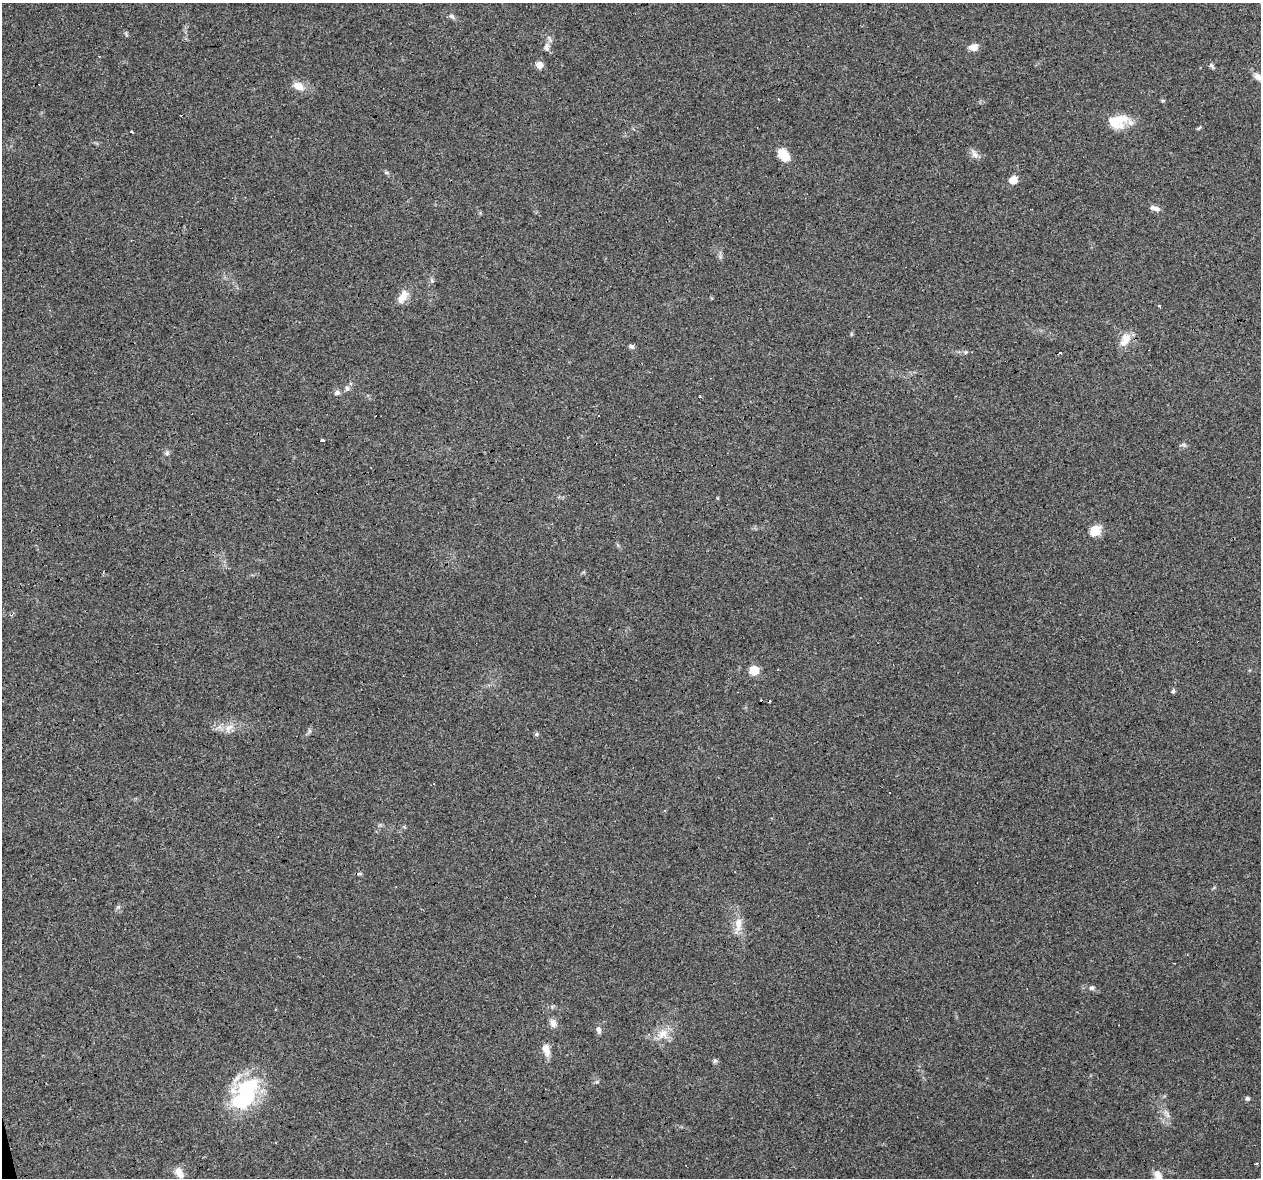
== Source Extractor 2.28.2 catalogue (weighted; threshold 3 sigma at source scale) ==
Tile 7 of 4 x 4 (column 3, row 2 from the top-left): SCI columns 2519-3777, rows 2438-3613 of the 5036 x 4824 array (HDU 1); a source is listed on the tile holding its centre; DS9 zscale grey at full resolution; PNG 1263 x 1180 px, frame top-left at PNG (2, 3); no overlay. Shown black and unused: <1% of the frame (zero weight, under 3 of 4 exposures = <1% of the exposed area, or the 3 px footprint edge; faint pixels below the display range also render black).
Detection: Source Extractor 2.28.2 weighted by HDU 2 'WHT'; one run over the whole footprint, this tile lists its part. Background 0.102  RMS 0.0062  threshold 0.0279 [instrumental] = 3 sigma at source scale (4.5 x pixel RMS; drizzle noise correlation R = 1.50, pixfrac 1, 0.0396/0.0396 arcsec/px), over >= 5 px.
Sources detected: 53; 3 inside a brighter object's white glare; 7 cosmic-ray / hot-pixel residue — not listed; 1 inside a brighter listed object's ellipse — not listed separately; the other 42 listed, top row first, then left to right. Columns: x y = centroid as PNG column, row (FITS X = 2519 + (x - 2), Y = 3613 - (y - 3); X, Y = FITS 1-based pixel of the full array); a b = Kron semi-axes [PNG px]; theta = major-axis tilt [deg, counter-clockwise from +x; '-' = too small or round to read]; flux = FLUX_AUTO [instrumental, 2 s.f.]
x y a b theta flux
452 16 9 5 -44 1.7
547 47 11 7 83 3
974 47 10 7 5 5.2
539 65 8 7 - 4
1212 66 11 4 -52 1.3
1258 77 12 7 -43 3.5
298 86 14 9 -27 6.5
1114 121 25 12 -39 12
132 131 3 3 - 5.5
974 154 13 7 -60 3.1
784 155 14 9 -54 11
1013 180 5 5 - 13
1157 209 10 7 -14 2.8
432 281 6 4 -20 0.93
403 297 18 9 60 6.8
1159 305 4 3 - 0.64
1125 340 21 10 62 7.6
631 346 8 5 -33 1.6
1060 353 3 3 - 1.7
347 388 6 6 - 1.5
337 393 8 6 17 1.8
322 441 4 3 - 5
1184 445 8 4 0 1.2
167 453 7 6 - 1.5
1095 530 13 11 42 8.7
754 670 6 6 - 22
1173 691 5 4 - 1.6
228 728 10 8 49 3.9
536 734 6 4 21 1
738 924 21 10 -90 7.7
1091 988 6 6 - 1.4
553 1023 11 8 -84 3.2
598 1029 9 6 -75 2.2
663 1034 16 15 - 8.8
546 1050 16 8 -72 5.6
715 1061 7 4 -1 1.1
245 1098 53 28 -70 42
1247 1098 6 5 - 1.3
1167 1114 13 4 -70 2.3
1256 1164 3 3 - 1.9
179 1173 14 9 -61 5.2
1158 1176 17 8 -66 5.5
Isophote crosses this tile's border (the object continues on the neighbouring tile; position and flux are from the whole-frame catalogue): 2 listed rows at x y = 1258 77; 1158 1176